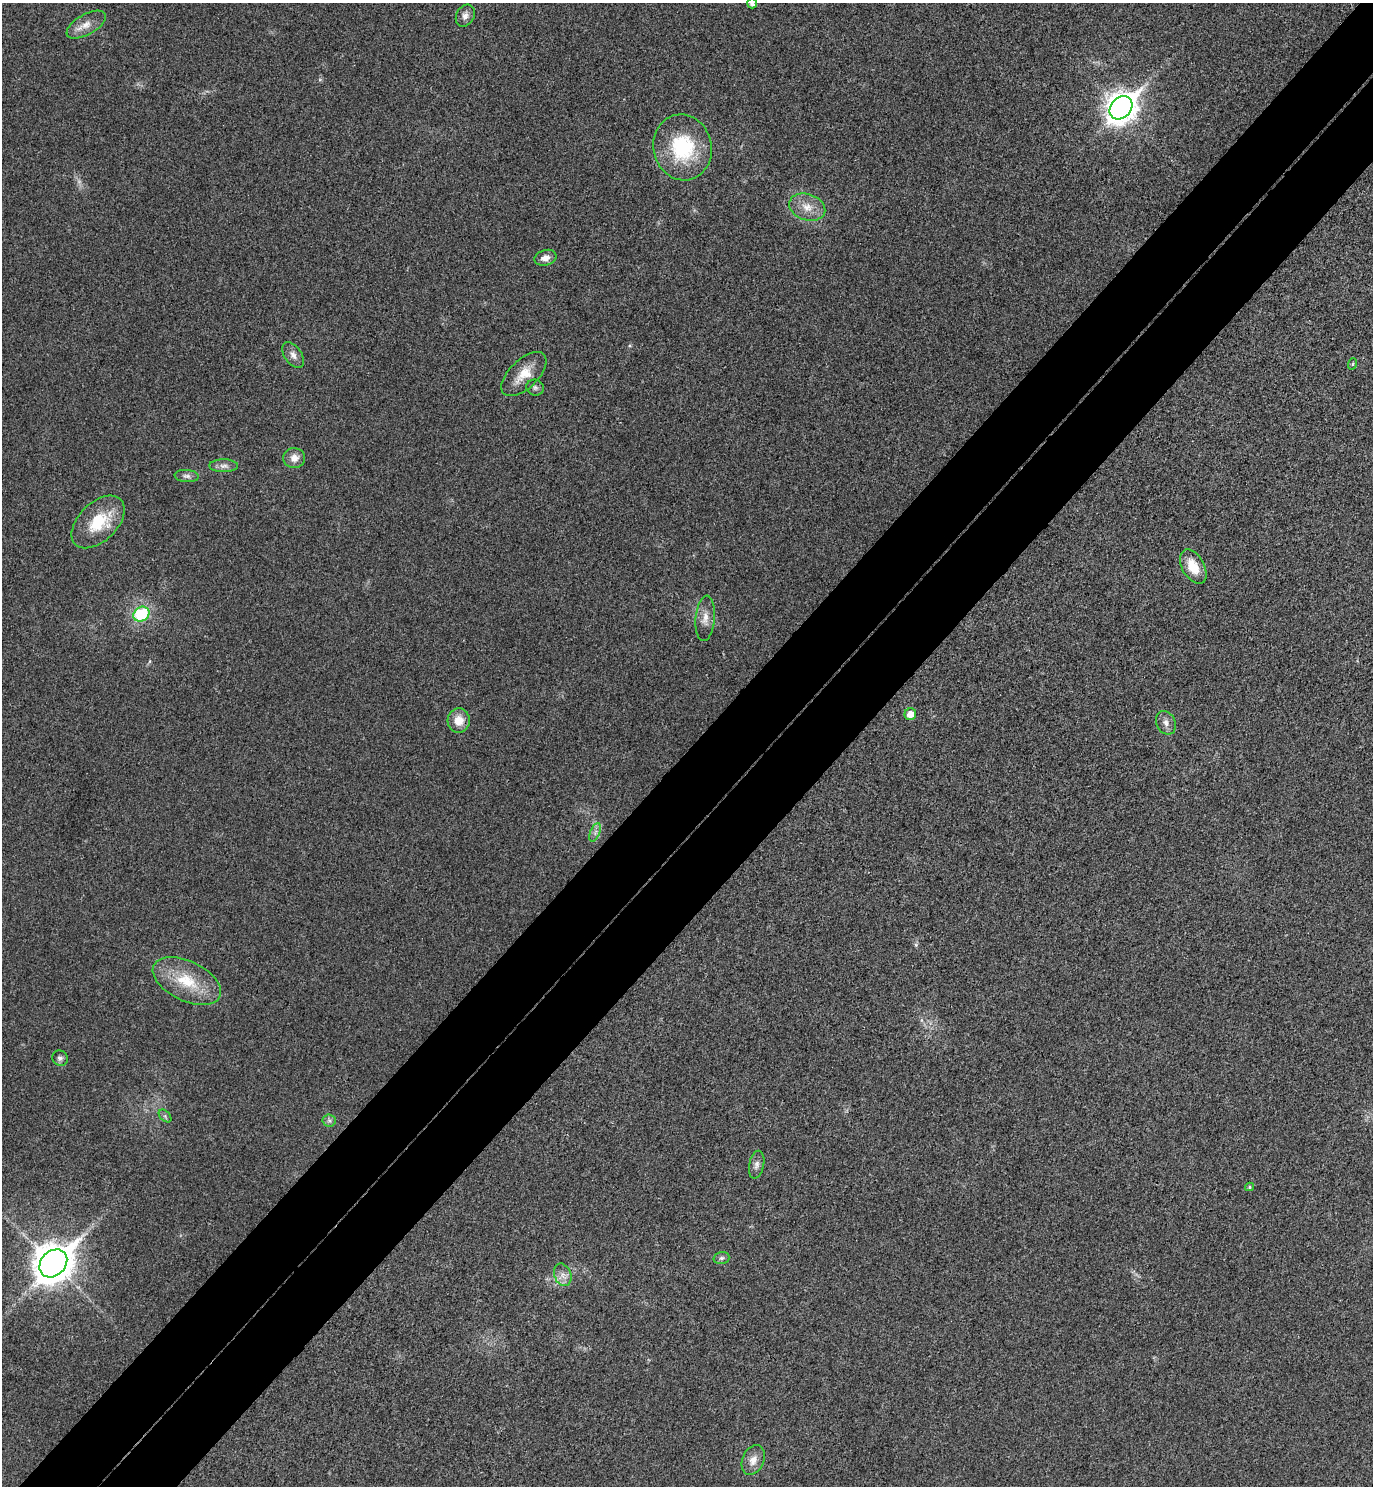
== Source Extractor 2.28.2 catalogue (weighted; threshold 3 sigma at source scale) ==
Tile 7 of 4 x 4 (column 3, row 2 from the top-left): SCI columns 2944-4314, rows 3015-4498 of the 6026 x 6025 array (HDU 1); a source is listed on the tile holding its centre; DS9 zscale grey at full resolution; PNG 1375 x 1488 px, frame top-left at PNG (2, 3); each listed source drawn as its Kron ellipse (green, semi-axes under 4 px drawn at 4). Shown black and unused: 11% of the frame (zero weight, under 3 of 4 exposures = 6% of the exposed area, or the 3 px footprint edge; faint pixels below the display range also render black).
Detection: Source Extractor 2.28.2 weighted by HDU 2 'WHT'; one run over the whole footprint, this tile lists its part. Background 0.0217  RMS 0.0063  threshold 0.0282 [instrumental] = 3 sigma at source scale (4.5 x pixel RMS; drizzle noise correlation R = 1.50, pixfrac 1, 0.05/0.05 arcsec/px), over >= 5 px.
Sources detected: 33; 1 too faint to see at this stretch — neither listed nor drawn; the other 32 listed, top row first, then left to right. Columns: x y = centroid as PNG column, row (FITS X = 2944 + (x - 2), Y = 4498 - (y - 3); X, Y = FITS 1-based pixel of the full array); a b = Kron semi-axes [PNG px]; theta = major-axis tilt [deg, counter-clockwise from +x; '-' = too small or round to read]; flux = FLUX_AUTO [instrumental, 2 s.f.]
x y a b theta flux
752 3 5 4 - 2.5
465 16 11 9 61 3.5
86 25 22 10 30 7.1
1121 108 13 10 48 800
683 147 33 29 -78 48
807 207 18 13 -18 9.7
545 258 11 7 17 4.2
293 355 14 8 -55 4
1352 364 6 3 70 0.68
524 374 28 14 44 12
535 387 9 8 - 1.9
294 458 11 10 - 5
224 466 14 6 0 3.2
187 476 12 6 -5 2.4
98 522 32 19 44 25
1193 567 19 11 -60 12
141 614 8 7 - 38
705 618 23 9 85 6.4
910 714 6 5 - 6
459 720 12 11 - 8.5
1166 723 12 9 -66 3.6
595 832 10 5 68 2.1
187 981 37 20 -26 26
60 1058 8 7 - 2.1
165 1116 7 4 -47 1.3
329 1120 6 6 - 1.8
757 1165 14 7 78 3
1250 1187 4 4 - 0.92
721 1258 8 6 15 1.6
53 1263 15 12 45 1400
563 1275 12 8 -68 4.1
753 1460 15 10 67 6.1
Isophote crosses this tile's border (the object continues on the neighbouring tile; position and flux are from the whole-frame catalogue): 1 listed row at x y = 752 3